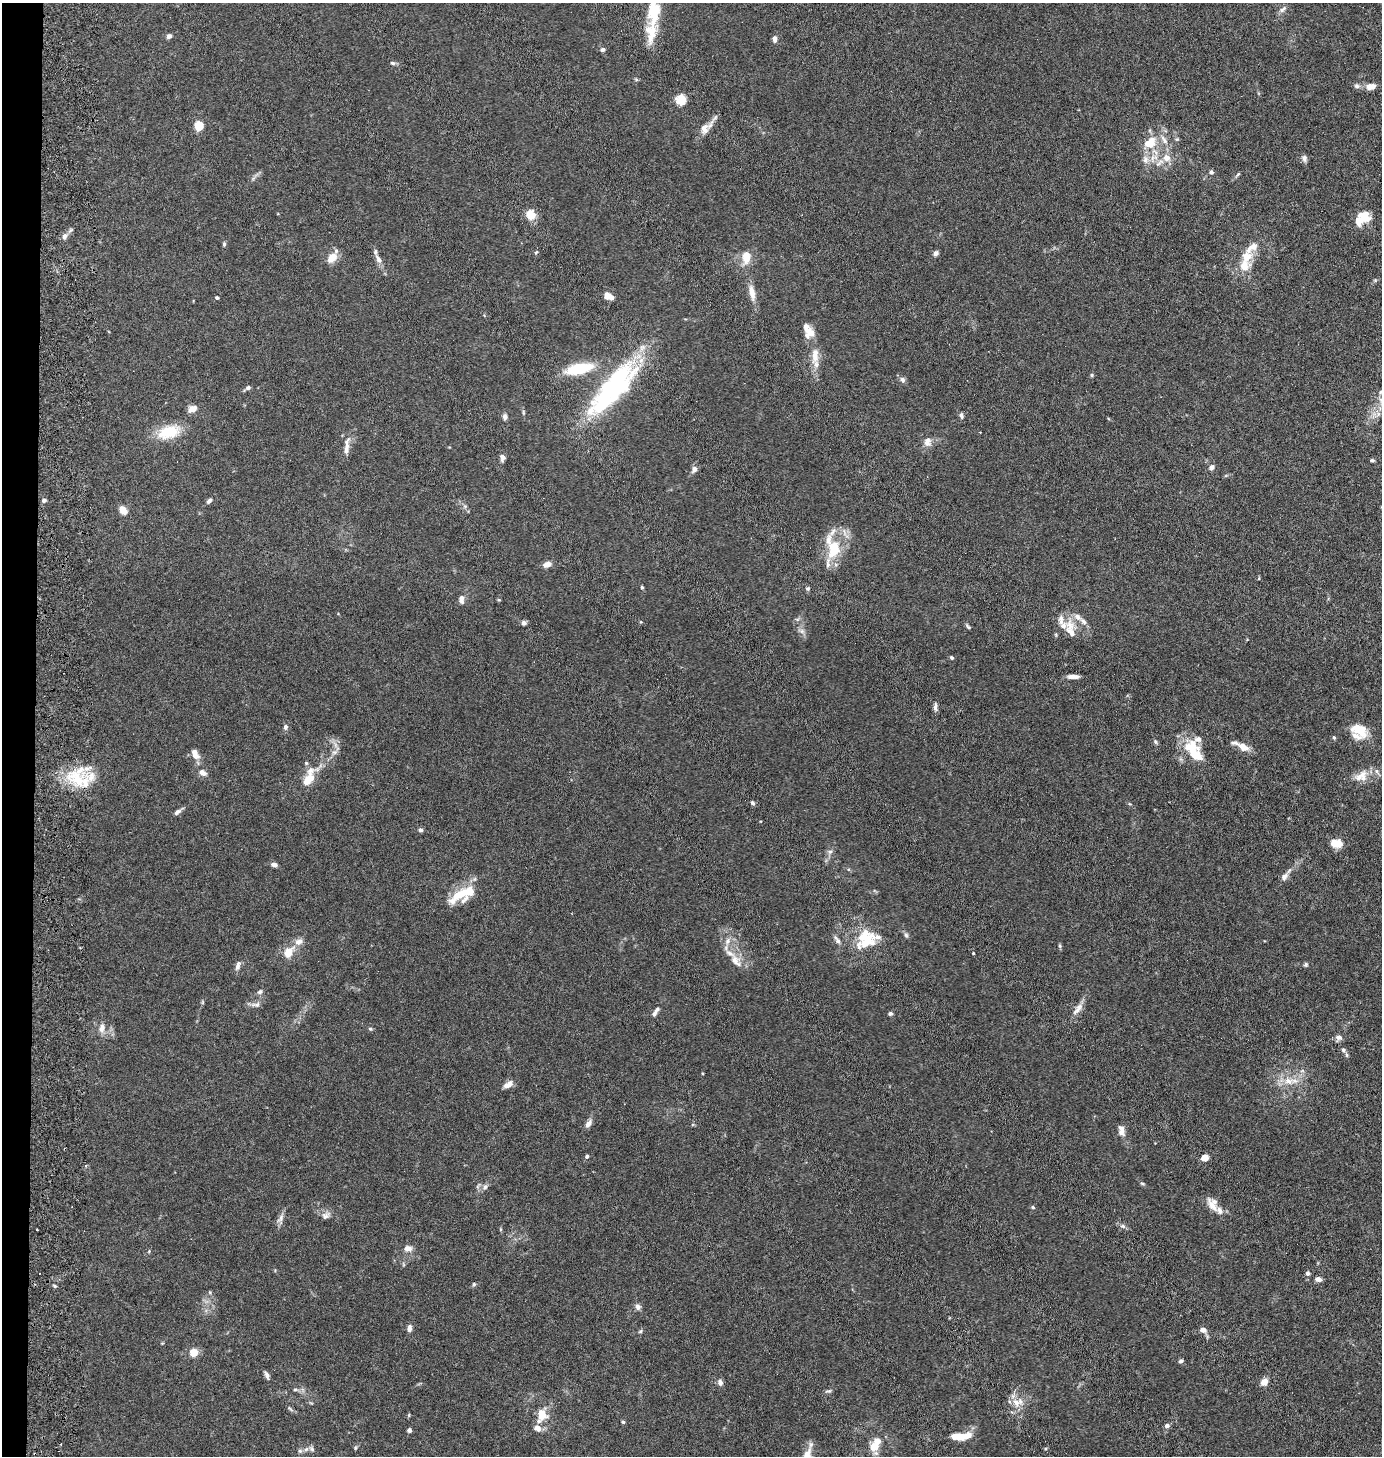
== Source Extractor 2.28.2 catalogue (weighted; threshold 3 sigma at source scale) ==
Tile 4 of 3 x 3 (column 1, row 2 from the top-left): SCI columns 158-1537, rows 1463-2916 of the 4500 x 4376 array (HDU 1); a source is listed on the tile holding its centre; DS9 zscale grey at full resolution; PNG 1384 x 1458 px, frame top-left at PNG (2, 3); no overlay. Shown black and unused: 2% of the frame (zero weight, under 5 of 10 exposures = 3% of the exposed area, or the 3 px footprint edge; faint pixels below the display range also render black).
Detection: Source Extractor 2.28.2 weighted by HDU 2 'WHT'; one run over the whole footprint, this tile lists its part. Background 0.0206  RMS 0.0018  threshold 0.00729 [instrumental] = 3 sigma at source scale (4.09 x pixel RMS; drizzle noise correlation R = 1.36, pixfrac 0.8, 0.05/0.05 arcsec/px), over >= 5 px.
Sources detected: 200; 4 cosmic-ray / hot-pixel residue — not listed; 38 inside a brighter listed object's ellipse — not listed separately; the other 158 listed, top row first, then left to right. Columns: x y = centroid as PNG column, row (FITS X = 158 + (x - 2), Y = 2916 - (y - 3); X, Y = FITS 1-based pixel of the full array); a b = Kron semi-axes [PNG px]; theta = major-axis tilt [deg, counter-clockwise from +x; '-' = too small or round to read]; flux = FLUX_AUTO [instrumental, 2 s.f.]
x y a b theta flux
1282 9 12 5 38 0.57
653 10 40 15 86 6.2
169 36 7 6 - 0.47
775 39 8 5 -88 0.63
603 50 6 5 - 0.39
392 63 7 5 -6 0.36
1357 86 9 6 -20 0.47
1369 87 9 8 - 0.9
681 100 12 12 - 2.1
199 126 7 6 - 3.4
704 129 13 10 78 1.2
1150 143 23 16 37 3.8
1166 158 11 10 - 1.6
1304 158 9 7 -71 0.53
1211 172 5 5 - 0.31
1238 174 9 4 49 0.27
531 214 12 9 -57 2.4
1360 219 23 12 9 2.7
64 236 7 6 - 0.65
224 244 6 4 89 0.28
1252 247 22 9 37 1.8
536 252 6 3 45 0.18
936 253 6 5 - 0.62
746 257 17 10 84 2.4
332 258 11 7 48 2.2
378 259 15 6 -61 0.97
1244 266 17 14 56 2.6
1375 280 5 4 - 0.19
752 293 21 7 -80 1.7
608 296 9 6 -29 1.9
217 298 4 3 - 0.25
810 332 16 10 -39 1.5
815 355 23 9 87 2.3
579 369 25 10 12 7.8
1092 375 5 5 - 0.22
902 380 8 6 -46 0.51
248 388 7 6 - 0.41
612 389 82 25 51 24
1381 392 10 5 47 0.51
192 409 9 7 26 1.4
523 412 6 4 -73 0.22
1378 414 7 6 - 0.51
961 416 7 5 -78 0.43
505 417 7 6 - 0.58
168 432 26 14 17 5.7
927 442 12 10 -90 1.2
346 449 24 6 78 1.3
502 458 9 6 -86 0.66
1372 460 5 4 - 0.28
1211 467 7 6 - 0.6
694 469 9 7 61 0.69
44 500 4 4 - 0.57
209 501 8 5 42 0.46
465 506 6 5 - 0.29
123 510 10 7 -55 1.4
833 547 36 15 -80 6.1
547 564 9 6 18 1
1259 578 5 3 - 0.14
642 587 4 3 - 0.2
808 588 5 5 - 0.3
461 599 11 7 -84 0.79
499 600 5 4 - 0.18
797 619 6 4 -18 0.28
1083 621 12 6 -45 0.72
524 623 5 5 - 0.68
968 627 8 4 -40 0.29
1070 630 28 12 -76 2.5
802 631 7 5 45 0.45
952 658 5 4 - 0.29
1073 676 13 4 -1 0.91
935 707 13 5 89 0.55
285 727 7 5 75 0.49
1359 730 22 13 -30 3.4
1334 737 5 4 - 0.23
1155 741 6 5 - 0.3
1242 746 16 5 -26 2.4
334 752 7 6 - 0.58
195 754 13 8 -64 1.4
1195 755 22 16 -28 3.5
202 773 10 7 -30 0.92
1362 774 18 11 -81 1.7
77 778 34 19 -33 6.9
309 778 28 12 60 3.7
753 803 6 4 -54 0.33
177 812 10 5 39 0.55
420 830 5 5 - 0.41
1336 843 10 7 -13 3.4
830 852 7 6 - 0.46
274 864 7 5 -6 0.59
1284 876 12 8 48 0.84
460 894 34 11 34 4.9
906 935 6 6 - 0.35
837 940 14 5 -55 0.66
727 941 10 7 55 0.87
867 941 30 23 54 6.3
299 942 12 9 29 1.1
1060 946 5 5 - 0.23
288 952 9 7 56 2.9
973 953 4 3 - 0.13
736 961 21 11 -55 2.1
1306 964 6 5 - 0.3
238 966 12 6 76 0.7
260 992 7 6 - 0.43
202 1002 6 4 -72 0.18
255 1005 15 6 3 0.68
1077 1010 15 7 32 0.98
890 1013 5 4 - 0.39
654 1014 8 6 66 0.46
102 1028 13 8 87 1.1
370 1029 6 5 - 0.24
1338 1037 8 8 - 0.71
1343 1050 6 5 - 0.37
1347 1055 6 4 -89 0.26
702 1073 4 3 - 0.13
1288 1081 17 9 -12 2.1
508 1084 13 6 31 1.1
588 1124 10 6 52 0.88
1121 1130 15 8 -76 1
587 1156 4 4 - 0.38
1205 1158 6 5 - 1.9
1142 1184 7 3 -9 0.19
485 1187 9 6 60 0.56
1212 1206 23 9 -58 1.6
1033 1207 5 4 - 0.23
326 1215 13 8 22 0.84
280 1219 15 8 71 0.86
1123 1226 8 6 -21 0.45
408 1248 10 7 -9 0.97
149 1251 4 4 - 0.17
1308 1273 5 5 - 0.43
1318 1279 6 4 -14 0.92
474 1284 6 5 - 0.25
54 1286 5 3 - 0.21
210 1292 6 3 73 0.19
638 1307 8 7 - 0.65
409 1328 9 5 84 0.67
1203 1330 8 6 -19 0.87
640 1331 6 5 - 0.28
194 1352 5 5 - 3.4
1181 1361 5 4 - 0.36
267 1375 10 5 -69 0.53
720 1382 8 6 -73 0.65
1264 1382 6 5 - 1.9
295 1390 6 4 1 0.25
829 1391 9 4 7 0.31
1016 1402 14 11 -46 1.9
290 1409 8 3 -45 0.27
541 1415 14 9 86 3.1
623 1422 4 4 - 0.27
1167 1426 6 5 - 0.51
537 1428 11 8 -23 0.91
409 1430 4 4 - 0.56
959 1436 15 7 -2 3
874 1447 9 7 -75 2.9
355 1448 6 4 72 0.2
312 1449 9 6 -59 0.47
300 1451 6 6 - 0.36
807 1454 14 9 53 1.7
Isophote crosses this tile's border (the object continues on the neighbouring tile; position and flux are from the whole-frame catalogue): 2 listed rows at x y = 653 10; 1381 392